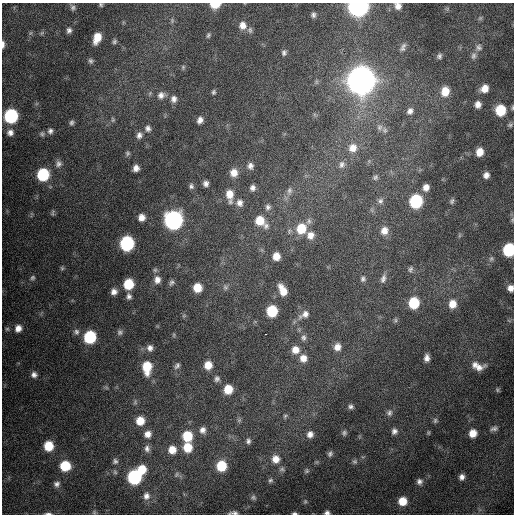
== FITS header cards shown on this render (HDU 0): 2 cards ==
NAXIS1  =                  512 / Axis length
NAXIS2  =                  512 / Axis length

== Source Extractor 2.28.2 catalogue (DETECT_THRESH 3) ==
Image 512 x 512 px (HDU 0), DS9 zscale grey, 1 PNG px = 1 image px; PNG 516 x 516 px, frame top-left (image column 1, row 512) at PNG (2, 3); no overlay
Background 779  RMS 22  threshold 67.5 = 3 sigma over >= 5 px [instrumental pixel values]
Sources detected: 171; all 171 listed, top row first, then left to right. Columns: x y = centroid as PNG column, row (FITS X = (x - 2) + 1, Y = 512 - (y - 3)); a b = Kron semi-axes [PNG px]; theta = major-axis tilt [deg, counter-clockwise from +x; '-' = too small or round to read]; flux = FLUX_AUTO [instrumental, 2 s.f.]
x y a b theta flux
215 4 8 5 3 3.4e+04
101 5 5 5 - 2.6e+03
358 6 9 8 - 9.5e+05
398 6 10 9 - 1.1e+04
73 7 9 7 -77 4.8e+03
447 9 6 6 - 2.7e+03
313 15 7 6 - 4.3e+03
480 18 6 5 - 2.3e+03
172 20 7 5 -81 2.5e+03
242 25 9 8 - 1.2e+04
69 30 7 6 - 5.6e+03
250 30 9 6 -72 3.9e+03
30 33 7 4 70 2.4e+03
42 33 7 5 46 2.7e+03
208 35 6 4 67 2.6e+03
97 38 11 7 70 2.5e+04
114 41 7 6 - 3.3e+03
3 44 8 3 90 5.6e+03
479 47 10 8 84 6.4e+03
403 49 9 8 - 6.1e+03
284 52 7 6 - 4.2e+03
439 56 7 6 - 4.0e+03
473 56 10 7 88 6.0e+03
91 61 7 7 - 4.0e+03
183 67 5 5 - 2.0e+03
361 80 11 11 - 3.2e+06
316 82 7 4 -90 2.5e+03
484 88 8 7 - 1.7e+04
445 91 9 8 - 2.3e+04
213 92 6 5 - 2.6e+03
161 95 10 8 29 8.2e+03
174 99 9 8 - 6.9e+03
478 104 8 7 - 9.4e+03
512 108 7 4 85 2.5e+03
500 110 9 8 - 6.1e+04
410 111 7 6 - 5.8e+03
11 116 9 8 - 1.7e+05
113 120 7 5 -90 2.9e+03
200 120 6 5 - 7.4e+03
72 122 7 6 - 3.8e+03
510 125 8 6 32 4.0e+03
379 127 9 8 - 6.7e+03
148 128 8 8 - 6.1e+03
50 131 8 7 - 5.3e+03
10 132 8 8 - 8.1e+03
42 134 7 7 - 3.9e+03
139 135 8 7 - 6.7e+03
353 148 12 11 - 1.8e+04
480 152 8 6 76 1.8e+04
128 153 6 6 - 3.1e+03
58 164 10 9 - 7.2e+03
342 164 11 8 66 7.9e+03
250 166 8 7 - 6.5e+03
136 168 6 6 - 9.1e+03
234 173 9 8 - 1.4e+04
43 174 8 8 - 9.7e+04
486 175 7 6 - 8.1e+03
375 177 8 6 35 3.8e+03
206 183 5 5 - 5.9e+03
191 186 7 6 - 4.1e+03
426 187 7 6 - 9.7e+03
253 188 7 6 - 6.0e+03
289 191 13 8 82 8.0e+03
229 194 11 9 -81 2.0e+04
380 201 8 8 - 5.3e+03
416 201 9 8 - 1.4e+05
452 201 7 5 55 3.3e+03
239 203 11 10 - 1.0e+04
268 207 9 8 - 5.8e+03
53 213 9 5 77 2.8e+03
141 217 7 7 - 1.1e+04
173 220 10 9 - 6.2e+05
260 220 10 9 - 3.0e+04
512 220 6 4 50 2.1e+03
309 221 10 7 70 5.9e+03
266 226 9 8 - 6.5e+03
301 228 11 10 - 4.1e+04
384 231 10 9 - 1.3e+04
310 235 10 9 - 1.3e+04
460 235 6 4 71 2.2e+03
127 243 9 8 - 2.0e+05
509 250 8 7 - 1.3e+05
276 256 8 8 - 1.7e+04
491 259 7 6 - 3.7e+03
62 268 6 5 - 2.4e+03
410 269 9 6 80 3.8e+03
155 270 6 6 - 3.0e+03
33 278 7 6 - 3.3e+03
363 279 8 7 - 4.5e+03
383 279 12 7 73 6.8e+03
157 280 10 8 80 1.0e+04
171 282 8 6 63 4.1e+03
128 284 8 7 - 5.3e+04
225 287 9 7 -65 4.2e+03
197 288 7 7 - 2.6e+04
510 288 6 6 - 9.0e+03
283 290 12 7 -64 2.2e+04
114 292 7 7 - 8.3e+03
129 296 9 7 -81 5.5e+03
414 303 8 8 - 6.5e+04
452 304 9 8 - 1.8e+04
272 311 8 8 - 6.7e+04
304 314 16 9 33 1.2e+04
395 320 6 5 - 2.9e+03
18 328 8 7 - 1.1e+04
7 329 5 5 - 2.2e+03
76 332 8 8 - 5.4e+03
120 332 8 7 - 4.3e+03
265 334 3 2 - 1.9e+03
174 335 6 4 89 1.8e+03
90 337 9 8 - 1.0e+05
303 338 9 7 -88 5.2e+03
337 347 8 7 - 1.2e+04
150 348 9 7 -79 7.1e+03
295 350 9 9 - 1.4e+04
303 358 9 8 - 1.3e+04
427 358 9 6 88 8.4e+03
208 365 9 8 - 1.9e+04
177 366 9 6 56 4.8e+03
478 366 14 8 -16 1.5e+04
147 367 13 8 90 4.3e+04
34 375 7 7 - 6.5e+03
217 379 8 7 - 5.3e+03
106 387 7 4 -19 2.0e+03
228 389 9 8 - 3.0e+04
497 390 6 5 - 2.3e+03
135 402 6 6 - 2.7e+03
351 406 7 6 - 4.4e+03
389 413 9 8 - 5.4e+03
285 416 6 5 - 2.5e+03
239 420 7 5 45 3.0e+03
435 420 7 5 88 3.0e+03
140 421 8 8 - 2.5e+04
494 429 12 7 16 6.4e+03
203 430 9 8 - 8.3e+03
394 431 8 7 - 6.1e+03
344 433 8 7 - 4.1e+03
473 433 7 7 - 1.8e+04
148 434 8 8 - 1.1e+04
310 434 8 7 - 8.8e+03
187 436 9 8 - 4.8e+04
248 441 8 6 85 4.5e+03
48 446 8 7 - 3.9e+04
188 447 9 8 - 3.1e+04
147 449 9 7 -83 6.4e+03
172 450 9 8 - 1.8e+04
330 454 8 6 66 4.4e+03
276 459 10 10 - 1.6e+04
115 461 7 7 - 4.5e+03
355 461 8 7 - 3.8e+03
65 466 8 8 - 5.1e+04
221 466 9 8 - 5.0e+04
142 469 8 8 - 3.1e+04
282 469 8 7 - 4.3e+03
306 471 7 6 - 3.2e+03
115 472 7 5 -46 2.8e+03
177 474 7 6 - 3.2e+03
134 477 9 8 - 1.9e+05
462 477 6 5 - 6.8e+03
270 480 7 6 - 3.7e+03
419 481 7 7 - 5.8e+03
57 484 8 7 - 5.6e+03
146 496 10 8 81 8.6e+03
253 497 8 6 -34 3.7e+03
305 501 7 5 64 2.8e+03
402 501 8 8 - 2.6e+04
94 512 6 5 - 2.3e+03
327 512 6 5 - 4.7e+03
233 513 11 4 3 4.9e+03
294 513 7 4 0 3.3e+03
48 514 9 3 0 3.5e+03
At the frame edge (FLAGS 8, measured only in part): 13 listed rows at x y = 215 4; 101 5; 358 6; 398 6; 3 44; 512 108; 512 220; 509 250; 510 288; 327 512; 233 513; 294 513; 48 514